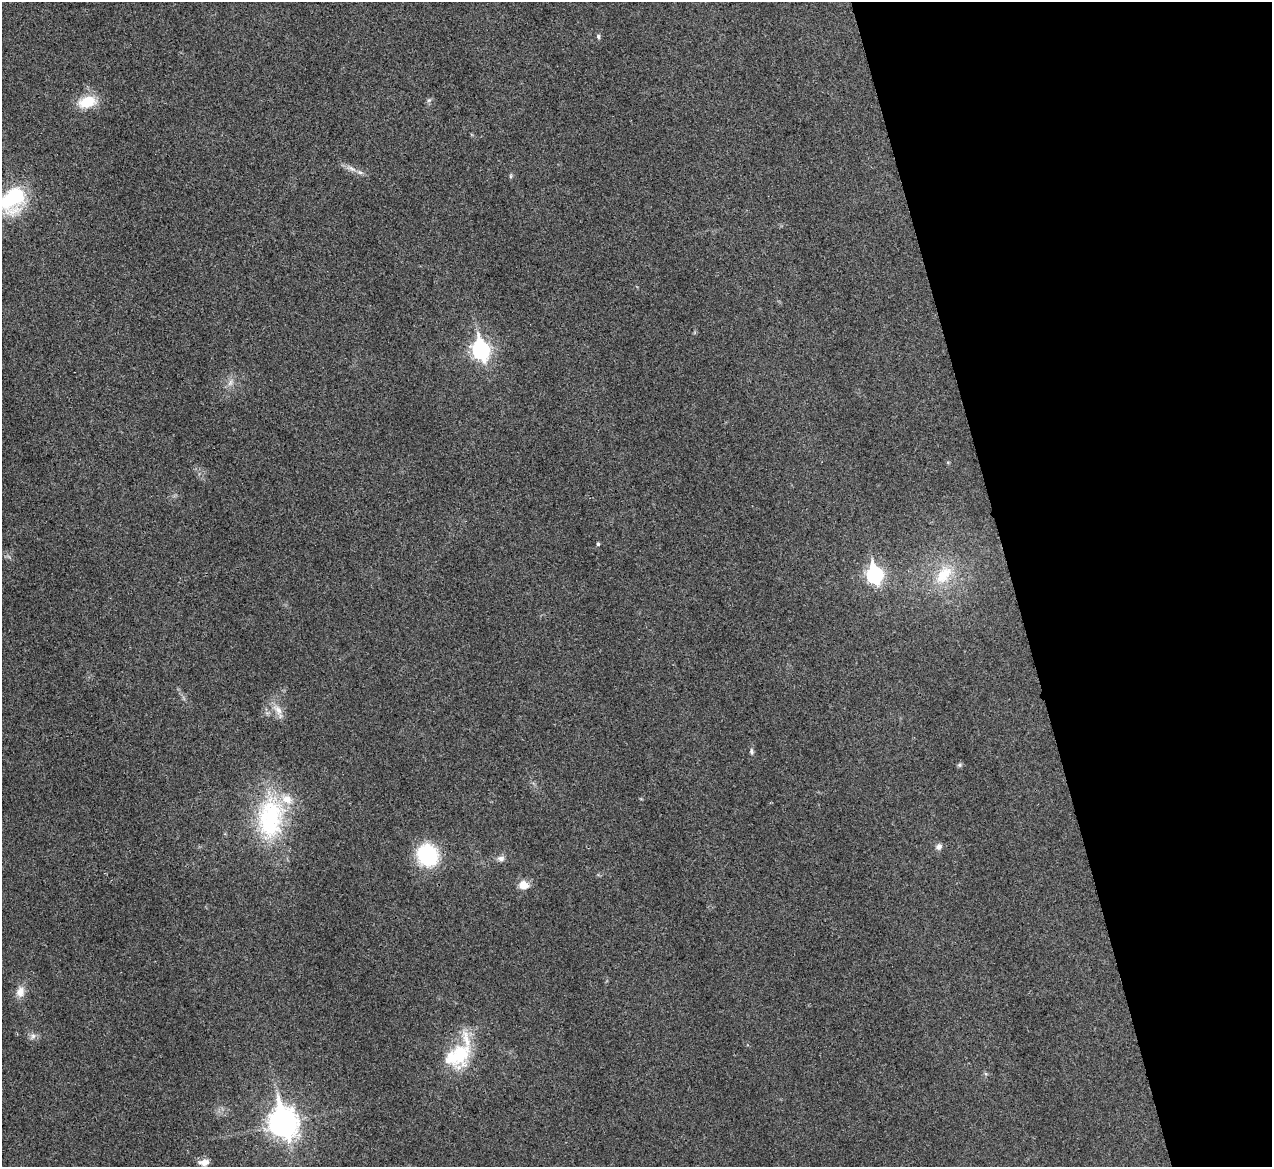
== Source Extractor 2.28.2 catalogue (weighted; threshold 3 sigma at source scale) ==
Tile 12 of 4 x 4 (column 4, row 3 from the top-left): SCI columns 3812-5081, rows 1311-2475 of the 5086 x 5069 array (HDU 1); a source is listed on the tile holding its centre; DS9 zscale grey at full resolution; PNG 1274 x 1169 px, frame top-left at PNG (2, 2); no overlay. Shown black and unused: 20% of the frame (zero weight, under 3 of 4 exposures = <1% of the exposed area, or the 3 px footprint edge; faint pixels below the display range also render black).
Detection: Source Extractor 2.28.2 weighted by HDU 2 'WHT'; one run over the whole footprint, this tile lists its part. Background 0.0296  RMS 0.0061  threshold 0.0272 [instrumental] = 3 sigma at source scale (4.5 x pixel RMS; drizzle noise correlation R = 1.50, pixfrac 1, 0.05/0.05 arcsec/px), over >= 5 px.
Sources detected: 27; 1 inside a brighter object's white glare — not listed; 2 inside a brighter listed object's ellipse — not listed separately; the other 24 listed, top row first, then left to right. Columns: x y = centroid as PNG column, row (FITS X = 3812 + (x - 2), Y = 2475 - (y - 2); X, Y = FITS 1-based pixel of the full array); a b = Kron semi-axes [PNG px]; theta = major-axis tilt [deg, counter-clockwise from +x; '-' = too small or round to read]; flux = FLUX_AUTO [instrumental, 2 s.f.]
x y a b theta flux
598 36 6 5 - 1.1
429 100 7 4 18 0.98
87 102 19 12 18 16
352 168 12 5 -32 2.9
511 176 6 4 89 0.74
12 199 33 23 54 38
481 350 9 7 -74 180
230 383 10 5 63 2.4
598 544 4 4 - 0.98
875 574 9 7 -78 130
944 575 32 18 51 21
278 710 16 9 -50 5.6
751 751 7 5 -79 1.2
959 765 6 5 - 1
270 818 59 35 83 67
939 847 8 7 - 2.4
428 855 21 19 -61 43
501 858 10 7 -4 2.4
524 885 11 10 - 5.9
20 992 13 10 83 5.5
33 1036 7 7 - 2
460 1054 39 24 81 31
283 1122 12 9 -76 670
204 1162 13 8 0 4.2
Isophote crosses this tile's border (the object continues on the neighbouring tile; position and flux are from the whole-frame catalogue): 1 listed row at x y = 12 199